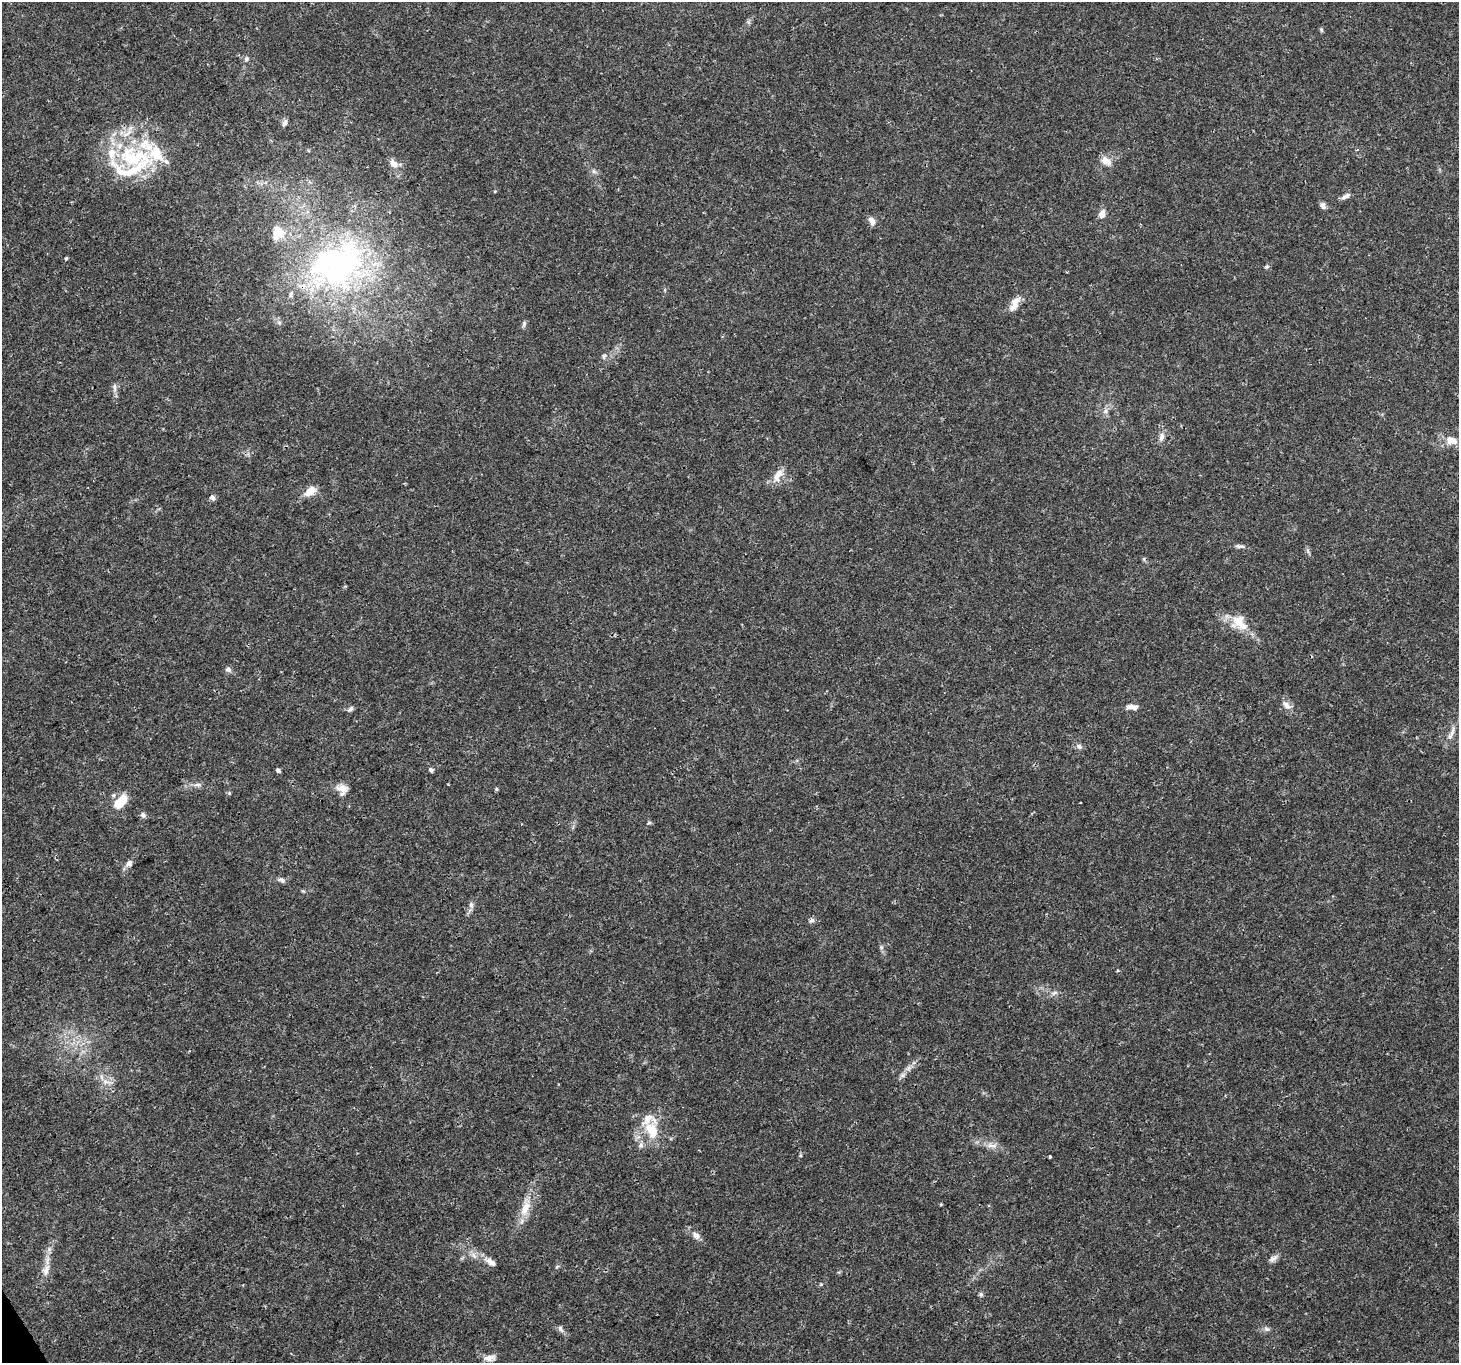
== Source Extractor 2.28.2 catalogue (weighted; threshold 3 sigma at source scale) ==
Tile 7 of 4 x 4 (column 3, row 2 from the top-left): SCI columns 2914-4370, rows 2834-4194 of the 5830 x 5727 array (HDU 1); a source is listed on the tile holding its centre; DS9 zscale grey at full resolution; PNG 1461 x 1365 px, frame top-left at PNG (2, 2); no overlay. Shown black and unused: <1% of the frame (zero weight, under 3 of 4 exposures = <1% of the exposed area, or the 3 px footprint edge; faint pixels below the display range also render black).
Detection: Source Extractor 2.28.2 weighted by HDU 2 'WHT'; one run over the whole footprint, this tile lists its part. Background 0.0247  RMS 0.002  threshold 0.00883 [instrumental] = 3 sigma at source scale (4.5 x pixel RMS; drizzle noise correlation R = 1.50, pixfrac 1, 0.0396/0.0396 arcsec/px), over >= 5 px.
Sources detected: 74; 1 inside a brighter object's white glare — not listed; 10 inside a brighter listed object's ellipse — not listed separately; the other 63 listed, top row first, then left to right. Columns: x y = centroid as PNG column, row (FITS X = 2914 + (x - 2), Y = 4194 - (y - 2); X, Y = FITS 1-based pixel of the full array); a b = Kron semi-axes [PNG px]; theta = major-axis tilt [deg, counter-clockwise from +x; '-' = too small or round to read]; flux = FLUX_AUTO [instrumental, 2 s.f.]
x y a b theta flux
246 59 7 6 - 0.52
285 123 10 6 67 0.63
1357 150 4 3 - 0.24
131 157 37 26 -47 16
1106 161 14 9 -28 1.8
394 164 12 8 -48 1.6
594 172 7 4 -20 0.43
1345 196 13 6 28 0.8
1323 206 9 7 -65 0.72
1102 214 10 7 72 1.4
872 221 12 7 -64 1
278 233 19 17 71 3.5
66 258 4 4 - 0.24
340 265 85 62 45 57
1267 266 6 5 - 0.34
1015 303 22 9 61 2
524 324 9 5 77 0.43
604 356 9 4 68 0.41
114 387 13 5 -89 0.76
1105 411 7 6 - 0.63
1161 437 12 7 81 1
1451 440 15 10 -13 2
778 475 21 10 60 2.2
310 491 13 8 37 2.5
212 497 7 6 - 0.64
1240 546 14 5 -3 0.64
1239 622 24 18 -41 4.4
228 669 8 7 - 0.65
1286 705 15 7 -42 1.1
1134 707 9 7 18 0.77
350 709 9 5 41 0.49
1451 733 23 6 66 1.5
1079 746 8 6 -58 0.59
278 770 5 4 - 0.44
431 770 7 5 -41 0.42
197 785 10 5 1 0.68
342 789 18 11 -15 1.9
497 789 4 4 - 0.33
229 793 5 5 - 0.24
121 801 18 9 46 4.7
1081 803 3 2 - 0.21
143 815 9 6 -53 0.54
649 823 6 4 1 0.26
129 863 11 8 53 0.94
281 880 10 6 -25 0.59
471 905 9 6 -80 0.6
812 920 8 5 14 0.5
1054 993 10 5 19 0.64
902 1075 9 6 27 0.64
105 1082 9 6 -8 0.94
651 1130 25 17 -72 5.6
994 1146 9 7 17 0.92
1049 1157 3 3 - 0.25
525 1208 28 11 72 3.6
696 1235 12 8 -48 1.1
1273 1258 13 7 35 0.85
491 1262 18 8 -31 1.5
557 1266 6 4 20 0.24
46 1270 18 8 73 1.7
981 1294 6 6 - 0.37
561 1329 10 6 -63 0.61
1267 1329 8 6 -16 0.57
489 1358 16 8 11 1.3